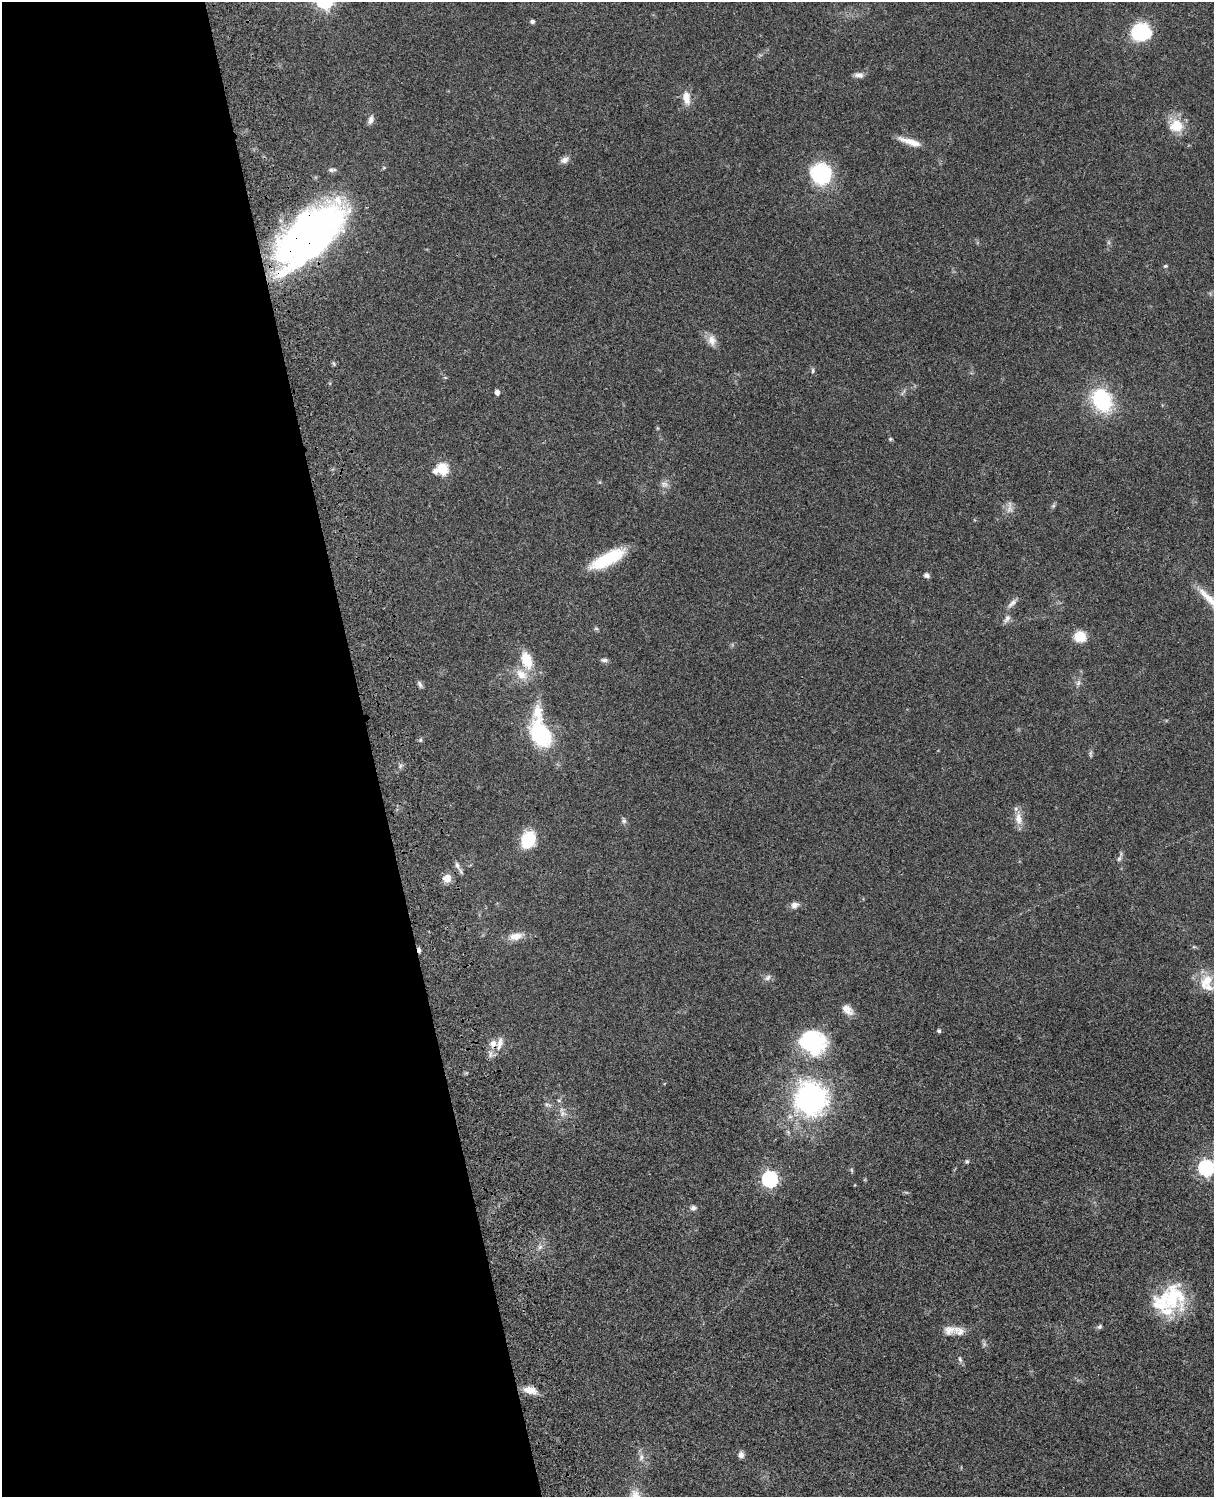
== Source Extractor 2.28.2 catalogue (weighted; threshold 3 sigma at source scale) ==
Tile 5 of 4 x 3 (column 1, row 2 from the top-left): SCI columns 121-1332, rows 1773-3267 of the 5088 x 4927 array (HDU 1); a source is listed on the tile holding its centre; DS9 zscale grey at full resolution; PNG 1216 x 1499 px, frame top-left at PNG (2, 2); no overlay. Shown black and unused: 31% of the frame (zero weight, under 3 of 4 exposures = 6% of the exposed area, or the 3 px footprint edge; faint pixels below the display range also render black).
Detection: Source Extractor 2.28.2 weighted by HDU 2 'WHT'; one run over the whole footprint, this tile lists its part. Background 0.0792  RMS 0.0058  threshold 0.0262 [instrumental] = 3 sigma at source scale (4.5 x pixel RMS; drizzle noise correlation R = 1.50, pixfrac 1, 0.05/0.05 arcsec/px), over >= 5 px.
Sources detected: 75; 1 cosmic-ray / hot-pixel residue — not listed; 7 inside a brighter listed object's ellipse — not listed separately; the other 67 listed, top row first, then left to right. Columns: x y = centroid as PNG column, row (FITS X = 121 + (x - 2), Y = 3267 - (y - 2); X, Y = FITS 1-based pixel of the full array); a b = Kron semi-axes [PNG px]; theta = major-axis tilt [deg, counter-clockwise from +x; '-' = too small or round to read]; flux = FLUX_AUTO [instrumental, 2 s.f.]
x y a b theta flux
532 21 6 5 - 1.3
1141 32 17 15 -1 37
859 75 12 6 -5 2.5
686 98 19 10 -82 6.1
371 120 12 7 73 2.4
1176 126 18 15 9 12
910 142 32 7 -17 6.9
564 160 11 8 23 2.7
332 170 11 5 6 1.5
821 174 20 20 - 45
310 236 75 34 44 270
1165 266 5 4 - 0.79
712 340 15 11 -79 4.9
813 371 8 4 89 0.89
497 392 5 4 - 2.7
1102 400 23 18 -59 43
657 428 6 3 -71 0.59
890 439 5 5 - 0.75
442 469 6 6 - 43
435 471 6 5 - 2.4
664 484 11 7 -8 2.3
1053 506 6 4 19 0.9
1009 508 16 7 81 3.1
606 559 39 13 26 26
926 575 7 6 - 1.7
1012 603 15 6 46 2.6
1007 619 13 6 59 2.4
596 629 7 4 -2 0.8
1080 637 12 11 - 11
527 660 24 13 -71 13
604 660 9 5 -5 1.6
1078 683 9 6 71 1.7
420 684 10 5 -67 1.5
537 712 22 14 84 11
540 734 20 13 -65 58
420 740 6 4 71 0.79
1091 754 10 4 -85 1.2
400 766 7 4 72 1.1
1019 819 16 10 -81 5.7
624 821 7 6 - 1.3
528 839 17 13 65 22
1119 859 8 5 63 1.4
457 865 13 6 -69 2.3
447 878 9 9 - 5.4
795 905 10 8 20 2.9
516 936 18 10 10 6.2
767 978 10 7 34 2.2
1206 981 23 14 52 11
847 1010 17 9 -43 4.9
939 1031 5 4 - 0.91
812 1042 28 23 -25 52
500 1043 19 8 77 4.6
811 1098 42 40 -83 100
547 1105 9 4 -9 1.2
563 1113 10 7 -17 2.8
967 1161 6 5 - 0.9
1206 1168 7 7 - 120
770 1179 7 7 - 140
693 1208 8 6 -1 1.7
540 1247 8 5 45 1.6
1174 1297 39 30 -76 34
1100 1326 7 5 45 1.2
949 1330 16 13 1 5.4
960 1359 10 5 -71 1.4
530 1390 18 9 -10 5.7
741 1455 8 6 -90 2.4
641 1457 10 7 85 2.6
Overlapping masked pixels (flux is a lower limit): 2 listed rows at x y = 310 236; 447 878
Isophote crosses this tile's border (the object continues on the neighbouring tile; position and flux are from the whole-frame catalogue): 1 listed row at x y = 1206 1168